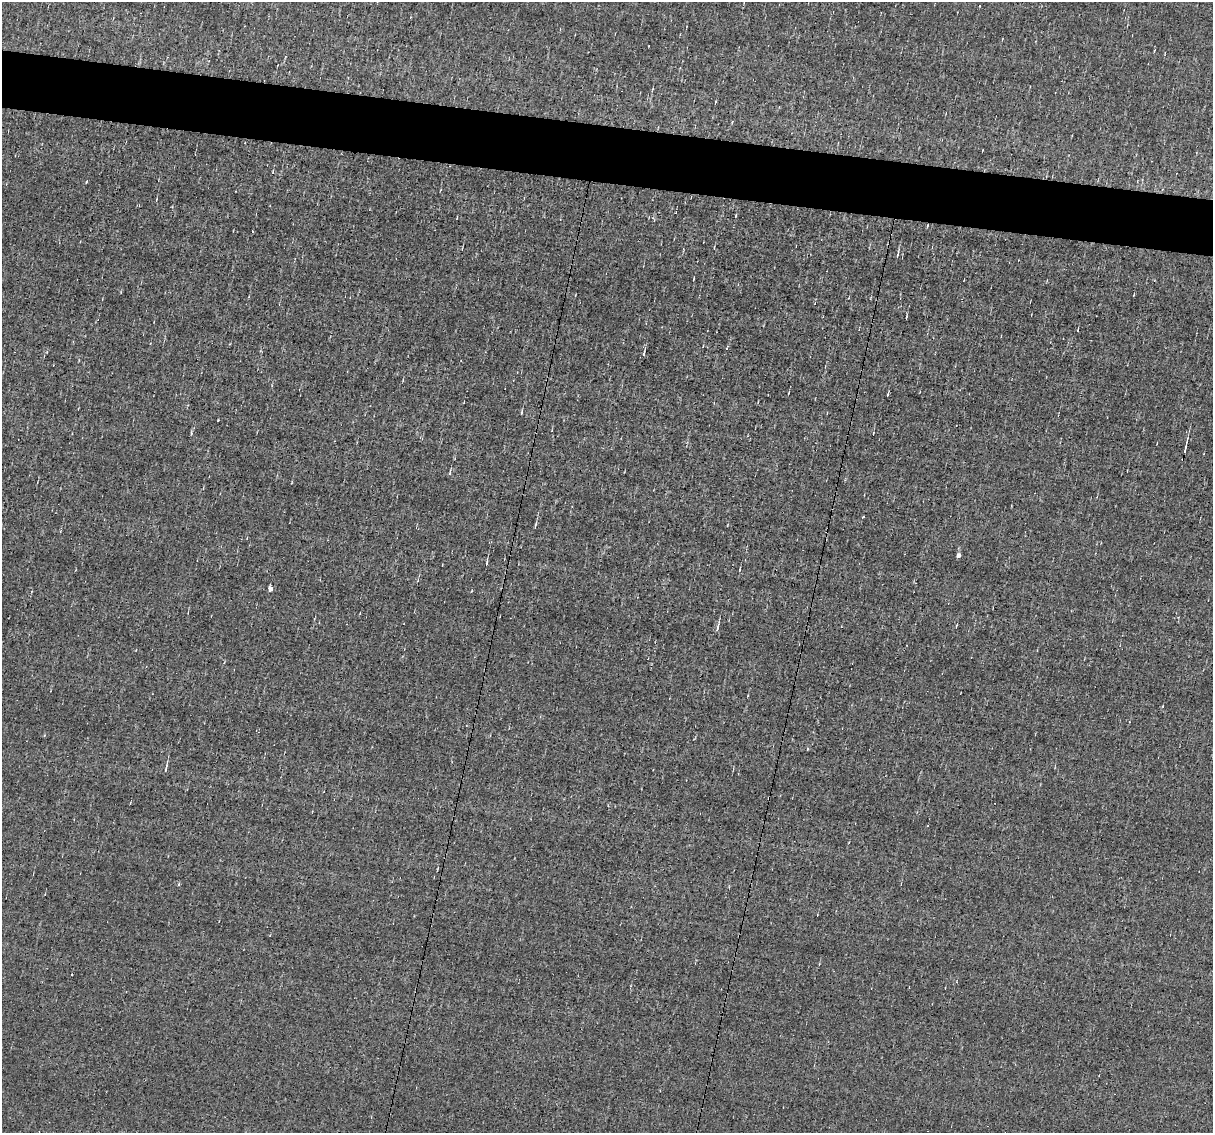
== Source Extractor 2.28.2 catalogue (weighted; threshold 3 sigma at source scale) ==
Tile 11 of 4 x 4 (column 3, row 3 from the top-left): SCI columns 2423-3633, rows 1363-2493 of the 4844 x 4870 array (HDU 1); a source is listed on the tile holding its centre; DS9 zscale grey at full resolution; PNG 1215 x 1135 px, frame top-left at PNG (2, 2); no overlay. Shown black and unused: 5% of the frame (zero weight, under 3 of 4 exposures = <1% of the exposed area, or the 3 px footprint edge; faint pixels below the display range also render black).
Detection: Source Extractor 2.28.2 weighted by HDU 2 'WHT'; one run over the whole footprint, this tile lists its part. Background -0.00519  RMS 0.051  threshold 0.23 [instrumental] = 3 sigma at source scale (4.5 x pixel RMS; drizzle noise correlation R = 1.50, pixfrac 1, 0.05/0.05 arcsec/px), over >= 5 px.
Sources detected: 30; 5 cosmic-ray / hot-pixel residue — not listed; the other 25 listed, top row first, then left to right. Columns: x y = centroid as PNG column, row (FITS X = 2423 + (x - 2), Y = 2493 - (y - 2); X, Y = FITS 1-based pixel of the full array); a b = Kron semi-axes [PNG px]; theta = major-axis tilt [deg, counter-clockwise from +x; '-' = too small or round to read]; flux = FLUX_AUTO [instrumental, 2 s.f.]
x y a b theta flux
980 6 3 2 - 5
715 102 3 3 - 15
273 172 6 4 -89 6.8
86 182 4 2 - 3.7
898 254 12 3 82 10
1078 329 4 2 - 3.4
727 349 3 3 - 20
644 354 3 3 - 130
888 394 5 3 - 5.2
522 412 7 3 84 6.4
1186 447 23 3 78 22
450 473 8 3 81 7.5
863 517 4 2 - 5.2
535 526 9 3 77 9.2
958 555 5 5 - 16
487 562 8 3 80 8.8
740 569 4 2 - 3.5
418 580 5 3 - 4.5
270 589 4 4 - 29
956 626 4 2 - 3.9
717 628 9 3 77 14
807 749 4 3 - 4.6
166 768 10 3 76 12
927 826 3 2 - 3.6
178 884 5 3 - 5.8
Unlisted compact peaks at least as high as the median listed source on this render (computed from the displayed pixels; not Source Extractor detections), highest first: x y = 218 420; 191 433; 1162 706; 471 591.